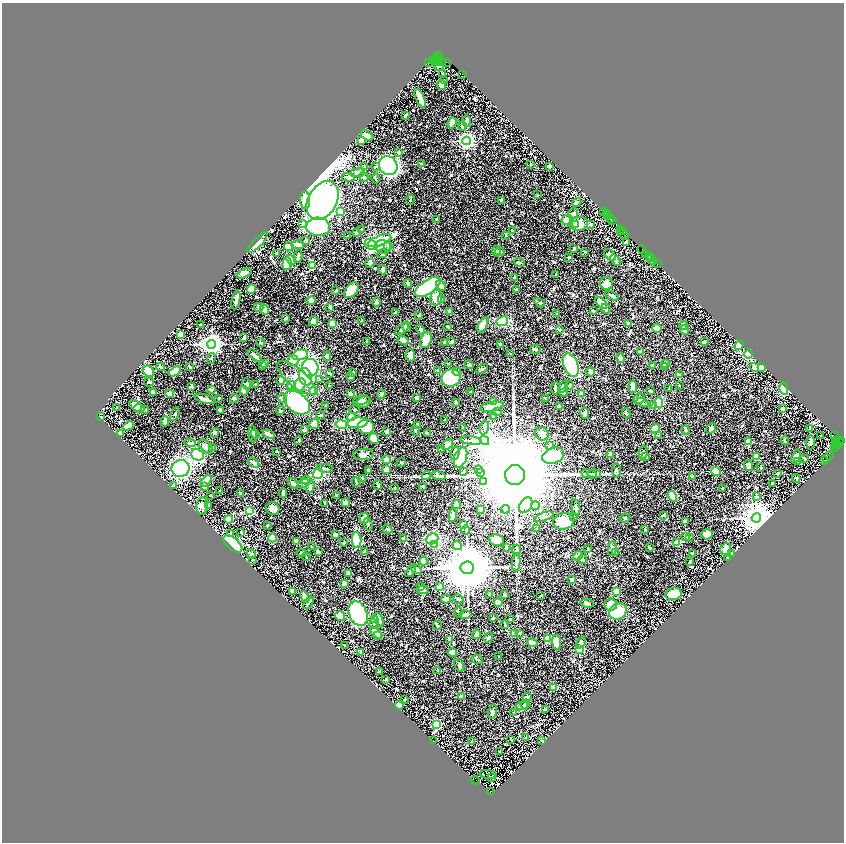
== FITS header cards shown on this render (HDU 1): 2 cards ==
NAXIS1  =                 1684
NAXIS2  =                 1680

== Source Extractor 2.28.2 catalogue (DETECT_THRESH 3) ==
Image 1684 x 1680 px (HDU 1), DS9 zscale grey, zoomed out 1/2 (1 PNG px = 2 x 2 image px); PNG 846 x 844 px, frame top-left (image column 2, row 1680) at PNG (2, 3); each listed source drawn as its Kron ellipse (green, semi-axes under 4 px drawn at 4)
Background 1.2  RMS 0.019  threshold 0.0577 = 3 sigma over >= 5 px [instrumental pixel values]
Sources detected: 833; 53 cannot appear on this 1/2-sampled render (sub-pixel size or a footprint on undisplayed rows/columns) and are neither listed nor drawn; of the other 780, the 500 brightest by FLUX_AUTO listed and drawn (280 fainter detections omitted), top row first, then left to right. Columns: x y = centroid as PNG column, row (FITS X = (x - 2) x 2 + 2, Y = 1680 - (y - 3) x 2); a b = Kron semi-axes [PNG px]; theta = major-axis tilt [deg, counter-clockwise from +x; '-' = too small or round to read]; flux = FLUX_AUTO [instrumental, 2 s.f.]
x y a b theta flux
438 56 3 1 - 6.6
436 58 2 1 - 42
437 59 2 1 - 8
432 61 3 1 - 52
433 61 3 1 - 42
435 61 5 2 - 150
438 62 4 2 - 290
428 63 2 1 - 29
442 63 4 1 - 45
446 63 2 1 - 95
439 67 4 3 - 19
442 74 4 3 - 5.3
462 75 2 1 - 29
444 81 3 2 - 3.9
441 85 5 4 - 13
420 99 10 3 -68 65
405 116 4 2 - 7.4
466 121 6 3 89 15
451 123 5 3 - 34
462 126 4 3 - 9.7
366 136 7 3 -31 78
361 141 4 3 - 17
466 141 4 4 - 1300
398 153 3 3 - 7.3
421 164 2 2 - 6
530 165 2 2 - 3.8
388 166 10 9 - 680
364 167 4 2 - 3.6
375 167 3 3 - 3.3
549 167 4 3 - 8.7
357 173 7 3 7 8.2
348 178 6 3 -6 11
363 178 5 4 - 6.2
375 179 5 2 - 5
537 195 2 2 - 3.3
410 200 5 2 - 3.5
305 201 9 5 -87 91
322 201 21 14 61 6100
501 201 3 2 - 5.1
576 203 5 3 - 7.3
340 212 3 2 - 65
603 212 2 1 - 120
572 214 5 5 - 10
605 214 2 1 - 100
607 216 2 1 - 120
610 219 4 2 - 240
436 220 3 2 - 3.9
567 220 5 5 - 58
612 221 3 2 - 100
302 224 4 3 - 5.4
578 224 9 7 8 27
575 225 4 3 - 60
590 225 3 2 - 8.1
318 227 12 9 -3 280
361 230 3 3 - 8.4
620 230 4 1 - 120
512 231 3 2 - 4.2
622 231 2 1 - 160
620 232 2 1 - 51
356 233 3 3 - 7
623 234 5 3 - 510
347 236 2 2 - 5.1
505 236 3 2 - 5.7
305 241 4 3 - 6.6
379 241 12 5 20 240
257 243 14 4 46 55
626 243 3 2 - 26
297 245 6 4 -5 20
370 245 6 5 - 510
387 246 4 4 - 6.3
288 247 4 3 - 60
382 247 8 6 -12 30
573 249 2 2 - 7.8
641 250 4 2 - 210
496 252 5 3 - 4.8
499 252 5 3 - 15
584 253 2 2 - 3.3
276 254 2 2 - 9.7
382 254 4 3 - 4.1
645 255 2 1 - 210
610 256 7 4 -44 19
297 257 7 3 79 11
649 257 2 1 - 98
568 258 3 2 - 4.6
651 259 3 1 - 170
291 260 5 4 - 62
615 261 6 3 -54 10
653 262 2 1 - 12
519 263 6 2 -22 3.9
286 264 6 4 85 120
369 264 5 4 - 5.3
657 264 3 1 - 74
312 266 4 3 - 48
382 270 5 3 - 16
244 274 8 4 26 22
555 275 3 2 - 4.7
514 278 3 2 - 9.8
407 284 4 3 - 7.1
606 284 6 6 - 42
440 286 6 4 -45 22
427 287 15 6 35 860
251 290 4 4 - 63
516 290 3 2 - 6.2
335 291 3 2 - 6
351 291 9 5 52 110
611 296 7 2 -25 9.6
436 298 8 6 77 59
235 300 9 2 79 14
441 300 4 3 - 3.6
311 301 4 3 - 39
376 302 4 4 - 6.6
539 303 6 3 -32 4.6
601 303 7 4 -46 62
258 308 5 4 - 4.5
329 308 3 3 - 6.8
605 309 5 3 - 6
264 310 6 3 -66 47
593 311 3 3 - 3.7
449 312 3 3 - 15
395 313 3 2 - 6.1
556 314 3 2 - 5.7
418 316 2 2 - 5
285 319 3 2 - 5.8
361 321 3 2 - 3.9
313 322 5 4 - 20
502 322 6 4 24 120
332 324 4 3 - 42
628 324 3 3 - 12
200 325 2 2 - 5.3
482 325 8 3 67 33
683 326 4 3 - 15
406 327 5 4 - 21
447 327 3 2 - 11
656 329 4 4 - 53
402 330 8 4 40 11
420 330 5 4 - 6.9
559 330 4 3 - 5.1
684 331 5 3 - 18
180 335 4 3 - 57
243 338 3 2 - 10
426 340 8 5 70 52
403 341 5 3 - 40
366 342 3 2 - 5.3
451 342 4 2 - 10
704 342 3 2 - 9.7
260 343 4 3 - 3.7
444 343 2 2 - 4.8
211 345 4 4 - 2600
500 345 3 2 - 8.4
739 346 5 3 - 100
535 350 5 3 - 6.3
640 352 4 2 - 4.7
510 354 3 2 - 3.7
748 354 5 4 - 110
300 355 8 5 12 190
254 356 8 2 -42 20
410 356 6 4 -85 23
326 357 4 3 - 15
620 358 5 3 - 12
211 359 5 3 - 4.2
293 361 5 5 - 32
264 364 4 2 - 9.6
448 364 2 2 - 7.8
665 364 3 2 - 15
469 365 4 3 - 8.6
570 365 12 7 -67 570
262 366 4 3 - 5.8
652 366 3 3 - 16
160 367 4 3 - 4.2
189 367 3 3 - 3.4
664 367 3 2 - 4
310 368 8 8 - 510
754 368 5 4 - 22
761 368 3 3 - 11
482 369 6 2 28 4.3
437 371 3 2 - 3.3
148 372 6 5 - 120
174 372 6 3 36 63
456 372 4 4 - 7.4
590 372 4 4 - 18
352 373 3 2 - 11
329 374 4 2 - 3.7
679 375 3 2 - 11
305 377 9 6 -72 130
350 377 3 2 - 6.1
296 378 24 9 -40 78
450 378 9 8 - 230
319 380 3 3 - 4.1
280 381 4 3 - 10
148 383 5 3 - 4.2
246 384 5 4 - 5.5
255 385 3 2 - 4.8
299 385 7 5 60 27
291 386 4 4 - 6.5
329 386 3 2 - 3.4
569 386 4 3 - 4.3
679 386 2 2 - 4.6
191 387 3 3 - 6.5
562 387 7 4 59 15
632 387 6 3 -86 23
555 389 6 3 85 5.9
668 389 3 2 - 3.8
783 389 6 4 -76 290
211 390 4 2 - 7.7
243 391 5 3 - 19
313 391 4 4 - 93
650 391 3 3 - 4
470 392 2 2 - 10
153 393 3 2 - 7.3
563 393 3 3 - 3.7
169 394 4 3 - 14
350 394 3 2 - 9.3
381 394 5 4 - 6
581 394 4 3 - 23
416 398 2 2 - 15
204 399 11 3 -18 26
218 399 2 2 - 4.3
234 399 4 3 - 9
282 399 5 4 - 16
545 399 3 2 - 3.6
638 399 6 5 - 24
361 401 8 5 10 15
363 402 7 5 24 16
493 402 4 3 - 16
296 403 15 9 -38 420
455 403 3 2 - 6.5
642 403 6 3 -29 7.5
658 403 5 4 - 170
135 406 7 4 -38 34
325 406 3 2 - 3.5
653 406 4 3 - 11
491 407 12 4 10 41
559 407 4 2 - 6.3
116 408 2 2 - 12
138 409 5 4 - 18
782 409 3 2 - 12
144 410 3 2 - 12
354 410 5 3 - 6
220 411 3 2 - 8.9
280 411 4 3 - 5.4
497 412 3 2 - 9
174 414 7 3 64 4.9
584 414 6 4 -77 5.4
626 414 5 2 - 8.5
320 416 4 2 - 5.3
100 417 4 2 - 4.9
351 417 4 3 - 28
493 417 3 2 - 6
444 420 2 2 - 4.7
164 422 5 3 - 21
357 423 10 5 5 150
314 424 5 5 - 23
341 425 6 4 -12 200
128 426 5 4 - 31
417 426 4 3 - 22
365 427 8 7 - 84
462 428 3 2 - 5.6
484 428 6 4 81 8.3
655 429 5 4 - 65
711 429 6 3 54 18
809 429 2 2 - 6.1
304 430 4 3 - 4.5
685 430 4 2 - 8.3
415 431 5 3 - 5.5
386 432 3 3 - 17
214 433 5 4 - 6.3
120 434 3 3 - 34
254 434 5 3 - 7.1
427 434 2 2 - 17
541 434 7 6 - 23
252 435 8 3 -83 12
268 435 6 2 -22 21
658 436 3 2 - 4.8
820 436 2 2 - 86
834 436 2 1 - 370
373 439 6 4 -61 35
298 441 3 2 - 6.2
471 441 11 3 -6 8.4
484 441 4 4 - 4400
784 441 4 2 - 4.1
836 441 2 1 - 510
840 441 2 1 - 91
748 442 4 3 - 46
837 442 6 4 -4 350
189 443 5 4 - 9.1
810 443 7 3 89 8.7
836 444 3 1 - 180
447 445 6 3 38 21
837 445 2 2 - 600
549 446 2 2 - 5.5
835 446 4 2 - 240
205 447 8 5 -47 22
212 448 4 3 - 4.2
834 448 2 2 - 52
441 450 3 2 - 5.1
276 452 3 3 - 4.4
643 453 7 4 80 11
454 454 7 3 76 19
197 455 6 5 - 330
363 455 10 6 2 22
610 455 3 3 - 38
553 456 11 7 20 140
829 456 2 1 - 27
645 457 3 3 - 4.8
756 457 3 3 - 31
795 457 7 3 65 18
460 458 10 6 71 190
804 459 3 2 - 4.7
826 459 4 3 - 400
386 460 4 4 - 25
824 461 3 1 - 45
797 462 3 3 - 11
253 463 6 3 -33 12
401 463 4 2 - 6.7
748 466 5 4 - 8.4
760 468 3 2 - 3.6
180 469 9 8 - 790
324 469 8 3 -9 6.7
386 470 3 3 - 35
478 470 4 2 - 3.3
368 471 4 3 - 5.5
616 471 7 3 -88 6.3
463 472 3 3 - 3.8
716 472 4 4 - 69
480 473 4 3 - 4.4
317 474 5 5 - 280
594 474 7 4 -2 7.1
777 474 3 2 - 8.4
588 475 8 3 -11 5.3
426 476 5 3 - 3.5
438 476 7 4 -13 7.9
514 476 10 10 - 120000
692 477 3 3 - 8.3
362 479 4 3 - 7.6
796 479 4 2 - 3.9
206 481 6 4 51 89
305 481 5 4 - 17
355 482 5 2 - 5.5
483 482 4 4 - 4.6
293 484 6 3 -44 8
303 484 5 4 - 7.4
772 484 4 2 - 13
173 486 3 3 - 7.4
377 486 5 3 - 4.3
204 487 3 3 - 22
310 487 6 3 79 16
422 487 2 2 - 6.3
394 488 3 2 - 3.6
722 489 2 2 - 9.5
219 491 2 2 - 12
282 493 5 2 - 9.6
240 494 3 2 - 13
210 496 2 2 - 3.7
336 496 3 2 - 4.1
672 497 6 4 -59 100
756 497 4 3 - 6.1
345 503 4 3 - 26
324 504 3 2 - 4.3
456 505 5 3 - 28
202 506 8 6 85 22
208 506 4 4 - 5.3
525 506 8 5 57 22
535 506 4 3 - 13
575 508 8 4 -79 9.2
272 509 7 6 - 39
480 510 3 2 - 18
505 510 4 3 - 5.6
249 511 4 3 - 100
663 515 3 2 - 9.4
452 516 6 2 85 19
544 517 10 3 19 7.8
573 517 4 3 - 5.9
625 518 5 3 - 3.5
756 518 5 4 - 9400
364 519 5 4 - 33
228 520 4 3 - 70
563 522 11 8 12 100
685 522 3 3 - 18
368 525 6 4 -70 6.3
463 525 3 2 - 31
267 526 3 2 - 6.9
536 529 3 3 - 4.1
387 530 5 3 - 5.5
465 530 4 4 - 4
644 530 4 3 - 4.2
240 533 3 2 - 3.5
230 534 4 3 - 6.5
335 535 3 3 - 20
707 535 5 5 - 50
685 537 3 3 - 13
272 538 4 3 - 120
689 538 3 2 - 3.6
403 539 4 2 - 4.1
432 539 6 5 - 610
356 541 8 5 -87 180
496 541 7 6 - 68
296 542 2 2 - 26
343 543 3 2 - 8
676 543 3 3 - 22
232 544 11 6 -41 570
434 545 4 3 - 42
457 546 5 3 - 46
311 547 2 2 - 4.2
506 548 4 2 - 5.6
649 548 4 2 - 3.7
587 549 4 3 - 3.5
612 549 7 4 83 11
516 550 5 3 - 4.9
725 550 6 5 - 37
318 552 3 2 - 9.7
364 552 4 2 - 4.1
301 553 5 3 - 10
615 553 4 2 - 4.5
251 554 5 3 - 5.9
692 554 3 2 - 12
731 554 3 2 - 9.9
578 556 5 3 - 18
306 557 4 3 - 3.4
727 558 2 1 - 17
582 560 5 3 - 4.7
252 561 3 2 - 3.4
423 562 4 3 - 21
689 562 3 2 - 3.5
516 563 9 4 87 11
467 568 6 6 - 31000
416 570 6 3 -36 16
410 572 6 2 54 13
348 574 4 3 - 9.5
571 580 4 3 - 16
344 584 4 3 - 9.2
420 587 3 2 - 4
439 587 2 2 - 38
423 590 5 3 - 13
292 592 4 3 - 17
616 592 4 3 - 29
673 594 8 6 8 160
489 595 4 2 - 5.3
504 595 3 2 - 6.3
540 596 2 2 - 4.9
304 597 6 2 -64 24
458 599 6 3 -25 6.6
445 600 5 3 - 22
308 603 7 2 58 6.3
498 603 4 4 - 19
587 604 7 3 -14 11
610 605 6 6 - 74
617 612 9 7 36 170
458 613 5 3 - 4.1
358 614 13 9 -68 590
465 615 6 3 2 18
339 617 5 4 - 52
493 618 3 2 - 6.8
509 619 3 2 - 5.9
374 620 4 3 - 4.3
378 620 7 3 -68 16
373 623 6 4 75 8.5
504 625 2 2 - 5.3
437 626 5 2 - 9.8
376 633 7 3 -42 37
514 634 3 3 - 28
519 634 4 3 - 4.6
476 635 5 3 - 13
377 636 3 2 - 13
488 638 5 3 - 7.2
547 639 4 3 - 79
449 640 3 3 - 18
532 643 5 3 - 24
556 643 7 3 -84 54
580 643 6 4 66 15
344 646 2 2 - 3.4
579 650 3 3 - 190
360 653 3 3 - 6.5
452 653 4 3 - 23
498 657 3 2 - 5.9
476 660 6 2 -7 4.5
459 666 7 4 -62 6.8
437 671 3 3 - 5.7
379 672 3 2 - 5.4
385 680 2 2 - 10
553 688 4 3 - 35
461 697 3 2 - 11
527 697 4 3 - 5.8
404 700 3 3 - 3.4
525 705 5 4 - 6.1
399 706 5 2 - 34
521 706 6 3 9 8.7
545 710 4 2 - 6.1
492 712 7 4 76 8.2
513 713 3 2 - 4.9
436 725 3 3 - 260
525 738 3 2 - 6.8
510 740 3 2 - 3.9
433 741 2 1 - 12
541 741 2 2 - 3.4
471 742 2 2 - 5.9
499 752 2 2 - 4.3
488 775 8 2 -9 3.8
491 778 4 2 - 5.6
474 781 4 2 - 180
490 792 3 3 - 220
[280 fainter detections neither listed nor drawn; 53 sub-pixel or undisplayed-footprint detections neither listed nor drawn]